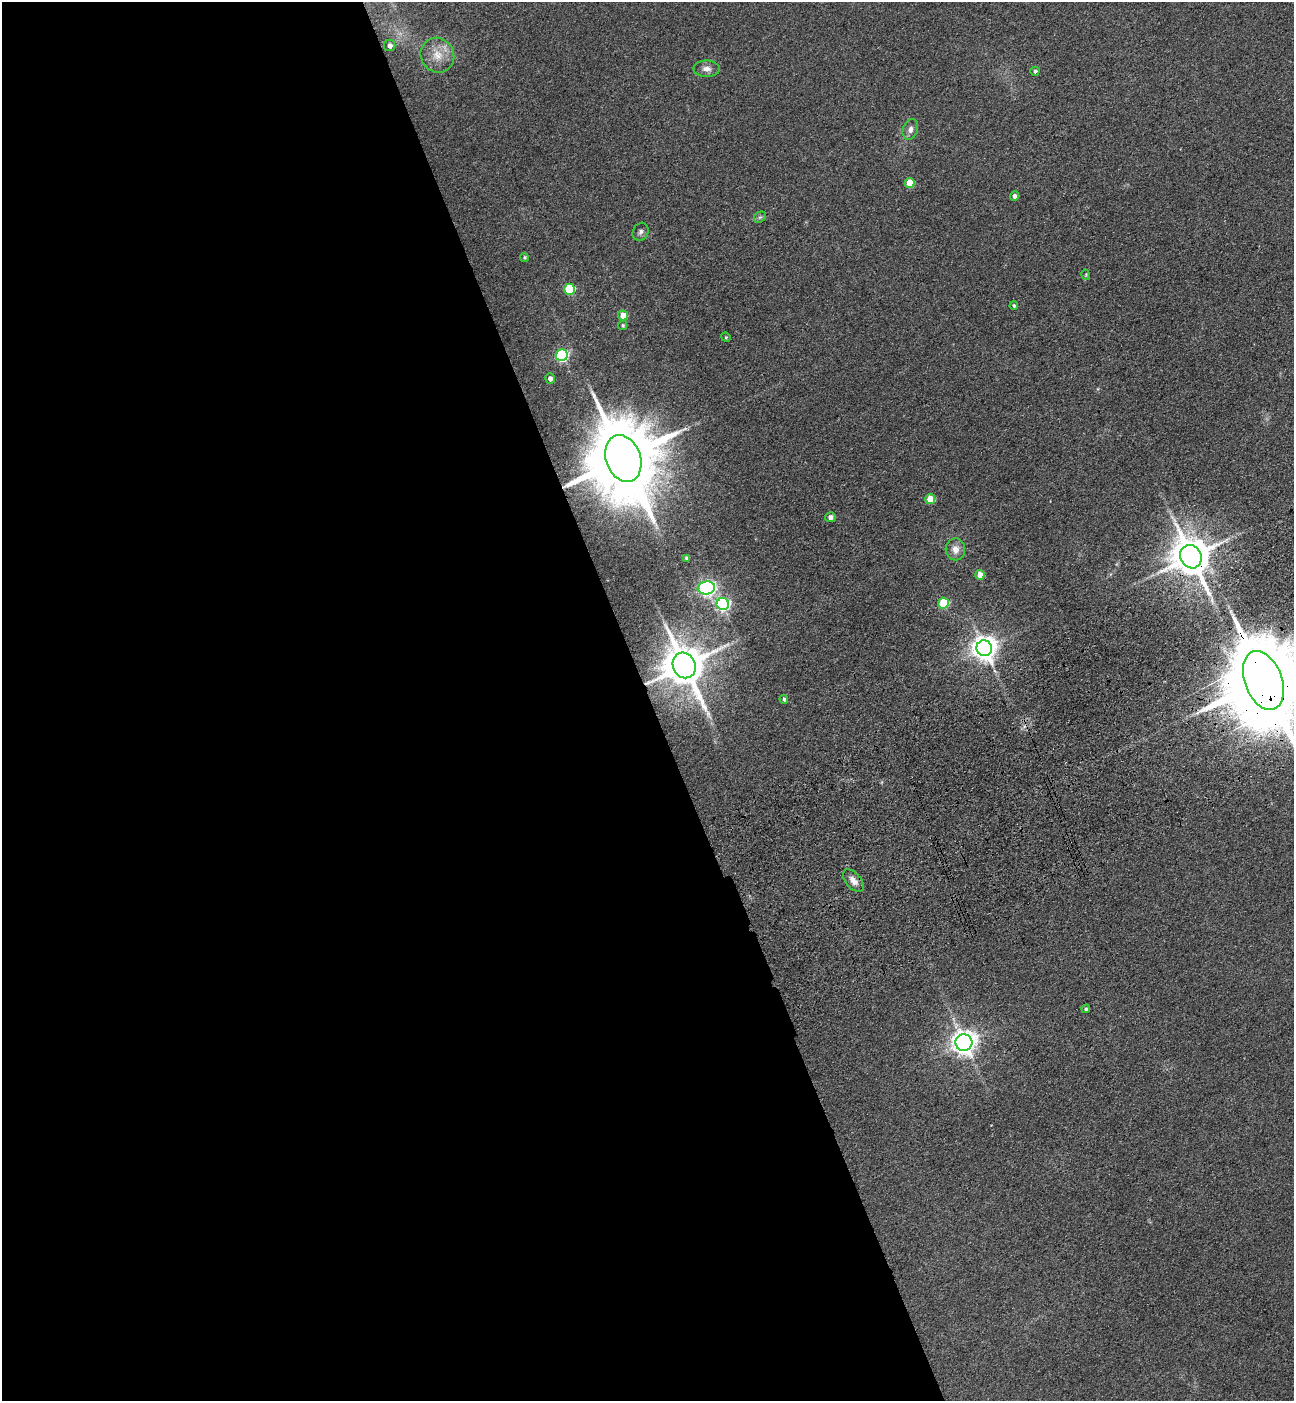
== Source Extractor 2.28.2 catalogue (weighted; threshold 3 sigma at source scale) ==
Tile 9 of 4 x 4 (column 1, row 3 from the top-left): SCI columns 347-1638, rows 1512-2910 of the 5732 x 5819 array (HDU 1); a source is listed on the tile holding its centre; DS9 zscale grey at full resolution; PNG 1296 x 1403 px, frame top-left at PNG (2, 2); each listed source drawn as its Kron ellipse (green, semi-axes under 4 px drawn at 4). Shown black and unused: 50% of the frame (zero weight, under 3 of 4 exposures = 6% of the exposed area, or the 3 px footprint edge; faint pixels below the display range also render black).
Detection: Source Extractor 2.28.2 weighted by HDU 2 'WHT'; one run over the whole footprint, this tile lists its part. Background 0.192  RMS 0.0084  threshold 0.038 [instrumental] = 3 sigma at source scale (4.5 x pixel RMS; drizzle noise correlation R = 1.50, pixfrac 1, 0.05/0.05 arcsec/px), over >= 5 px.
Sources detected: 35; all 35 listed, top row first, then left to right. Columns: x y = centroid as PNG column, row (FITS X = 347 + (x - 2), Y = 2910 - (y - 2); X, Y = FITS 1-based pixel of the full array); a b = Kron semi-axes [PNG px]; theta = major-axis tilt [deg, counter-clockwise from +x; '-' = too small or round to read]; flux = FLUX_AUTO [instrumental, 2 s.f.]
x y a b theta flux
390 46 6 5 - 4.8
437 55 18 16 -57 14
707 69 13 8 -1 4.9
1035 71 4 4 - 2.2
910 129 11 7 70 4.1
910 183 5 5 - 20
1015 196 5 4 - 3
760 217 6 5 - 1.8
641 232 9 7 62 2.9
524 257 4 4 - 1.2
1086 275 5 3 - 0.75
569 289 5 5 - 53
1014 306 4 4 - 1.4
623 316 5 5 - 15
623 325 4 4 - 1.3
726 337 5 4 - 0.96
562 355 6 6 - 110
550 378 5 4 - 4
623 459 24 17 -71 11000
930 499 5 5 - 23
830 517 5 5 - 3.1
955 549 11 9 -86 6.2
1191 557 12 10 -60 2500
686 558 4 3 - 1.4
980 575 5 4 - 11
706 588 9 6 8 240
943 603 5 5 - 44
723 604 6 6 - 160
984 648 8 8 - 820
684 665 13 11 -62 3100
1263 680 30 18 -69 17000
784 699 4 4 - 1.9
853 881 13 7 -50 5.3
1086 1009 4 4 - 1.6
964 1043 8 8 - 640
Overlapping masked pixels (flux is a lower limit): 4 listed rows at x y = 623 459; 1191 557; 684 665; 1263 680
Isophote crosses this tile's border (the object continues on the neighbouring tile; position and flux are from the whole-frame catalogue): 1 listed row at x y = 1263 680